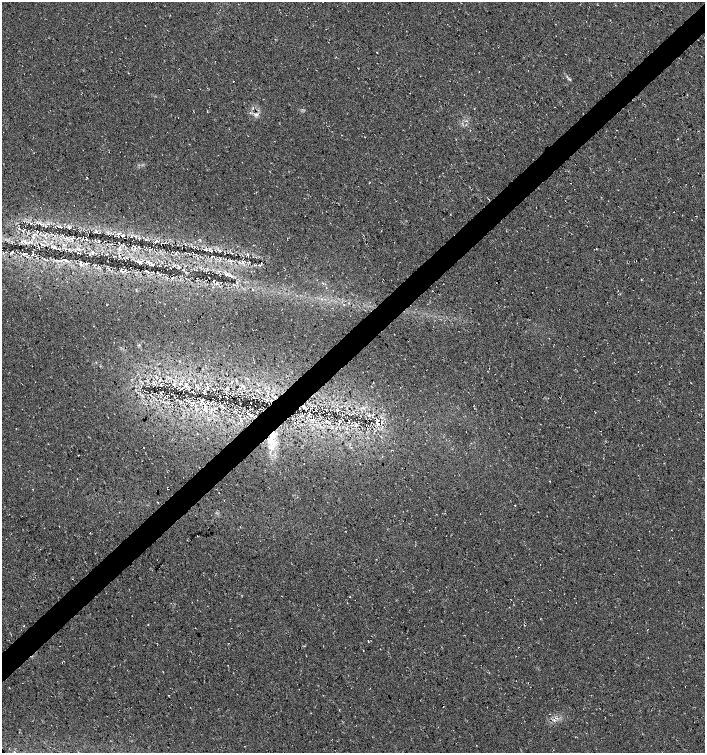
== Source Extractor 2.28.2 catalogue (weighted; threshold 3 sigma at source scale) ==
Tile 10 of 4 x 4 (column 2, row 3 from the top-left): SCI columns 1550-2954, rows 1507-3008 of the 5974 x 6011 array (HDU 1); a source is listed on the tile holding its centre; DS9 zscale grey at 2 x 2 block average (1 PNG px = mean of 2 x 2 image px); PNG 707 x 755 px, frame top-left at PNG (2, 2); no overlay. Shown black and unused: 4% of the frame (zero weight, under 3 of 4 exposures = <1% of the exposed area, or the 3 px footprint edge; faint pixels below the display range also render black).
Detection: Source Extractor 2.28.2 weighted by HDU 2 'WHT'; one run over the whole footprint, this tile lists its part. Background 0.0145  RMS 0.0052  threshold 0.0235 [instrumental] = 3 sigma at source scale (4.5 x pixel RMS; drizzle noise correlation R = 1.50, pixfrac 1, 0.0396/0.0396 arcsec/px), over >= 5 px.
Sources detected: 77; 1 cosmic-ray / hot-pixel residue — not listed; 1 inside a brighter listed object's ellipse — not listed separately; the other 75 listed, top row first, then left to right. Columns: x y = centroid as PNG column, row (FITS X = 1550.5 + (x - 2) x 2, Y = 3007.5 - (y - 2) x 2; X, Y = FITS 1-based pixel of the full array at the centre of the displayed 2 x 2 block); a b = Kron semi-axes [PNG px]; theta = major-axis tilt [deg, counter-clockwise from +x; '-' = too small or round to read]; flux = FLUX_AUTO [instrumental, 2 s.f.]
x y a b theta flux
479 71 2 2 - 0.37
233 81 2 2 - 0.5
257 114 4 2 - 1.4
617 130 2 2 - 0.53
677 139 2 2 - 0.55
674 212 2 2 - 0.5
40 224 6 2 -40 2.2
19 229 2 2 - 0.7
23 231 3 2 - 0.89
62 235 2 2 - 0.6
118 236 2 2 - 0.54
122 236 2 2 - 0.56
73 237 3 2 - 0.64
139 238 3 2 - 0.8
86 239 2 2 - 0.95
145 239 2 2 - 0.44
25 241 7 4 -74 3.4
99 241 3 2 - 1
156 241 6 4 10 2.2
29 242 6 3 67 2.2
119 242 2 2 - 0.56
34 244 2 2 - 0.47
139 247 2 2 - 0.49
205 249 5 3 - 1.5
12 251 3 2 - 0.98
220 251 3 2 - 0.79
24 253 4 2 - 0.98
77 253 2 2 - 0.66
248 254 3 2 - 0.86
90 255 2 2 - 0.5
211 257 2 2 - 0.56
66 260 5 3 - 1.4
139 262 6 3 -17 2.8
242 262 3 2 - 1.3
87 263 3 2 - 0.88
152 264 6 4 -36 2.1
259 265 3 2 - 0.73
170 268 2 2 - 0.67
121 270 4 2 - 1
146 271 6 2 -16 1.2
158 273 3 2 - 0.83
232 277 3 3 - 1.1
172 278 3 2 - 0.75
383 279 2 2 - 0.42
214 281 2 2 - 0.61
326 288 2 2 - 0.54
181 384 4 2 - 1.1
161 385 3 2 - 0.73
207 387 3 2 - 0.84
214 390 4 2 - 0.62
193 392 2 2 - 0.57
203 392 2 2 - 0.49
160 393 2 2 - 0.73
226 397 3 2 - 0.91
185 399 2 2 - 0.58
202 401 4 2 - 1.7
207 402 3 3 - 0.97
215 403 2 2 - 0.71
251 403 2 2 - 0.77
250 415 7 2 -62 1.8
369 415 4 2 - 1.3
347 417 2 2 - 0.7
377 423 4 3 - 2.9
381 423 8 2 58 2.7
356 425 4 3 - 1.8
273 434 20 7 77 25
471 443 2 2 - 0.56
515 505 2 2 - 0.49
540 565 2 2 - 0.42
350 597 2 2 - 0.68
24 626 2 2 - 1.4
368 641 3 2 - 0.6
363 651 2 2 - 0.51
550 714 2 2 - 0.39
554 720 3 2 - 0.97
Overlapping masked pixels (flux is a lower limit): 1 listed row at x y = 273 434
Diffuse or blended objects may show on this block-average render without a row.